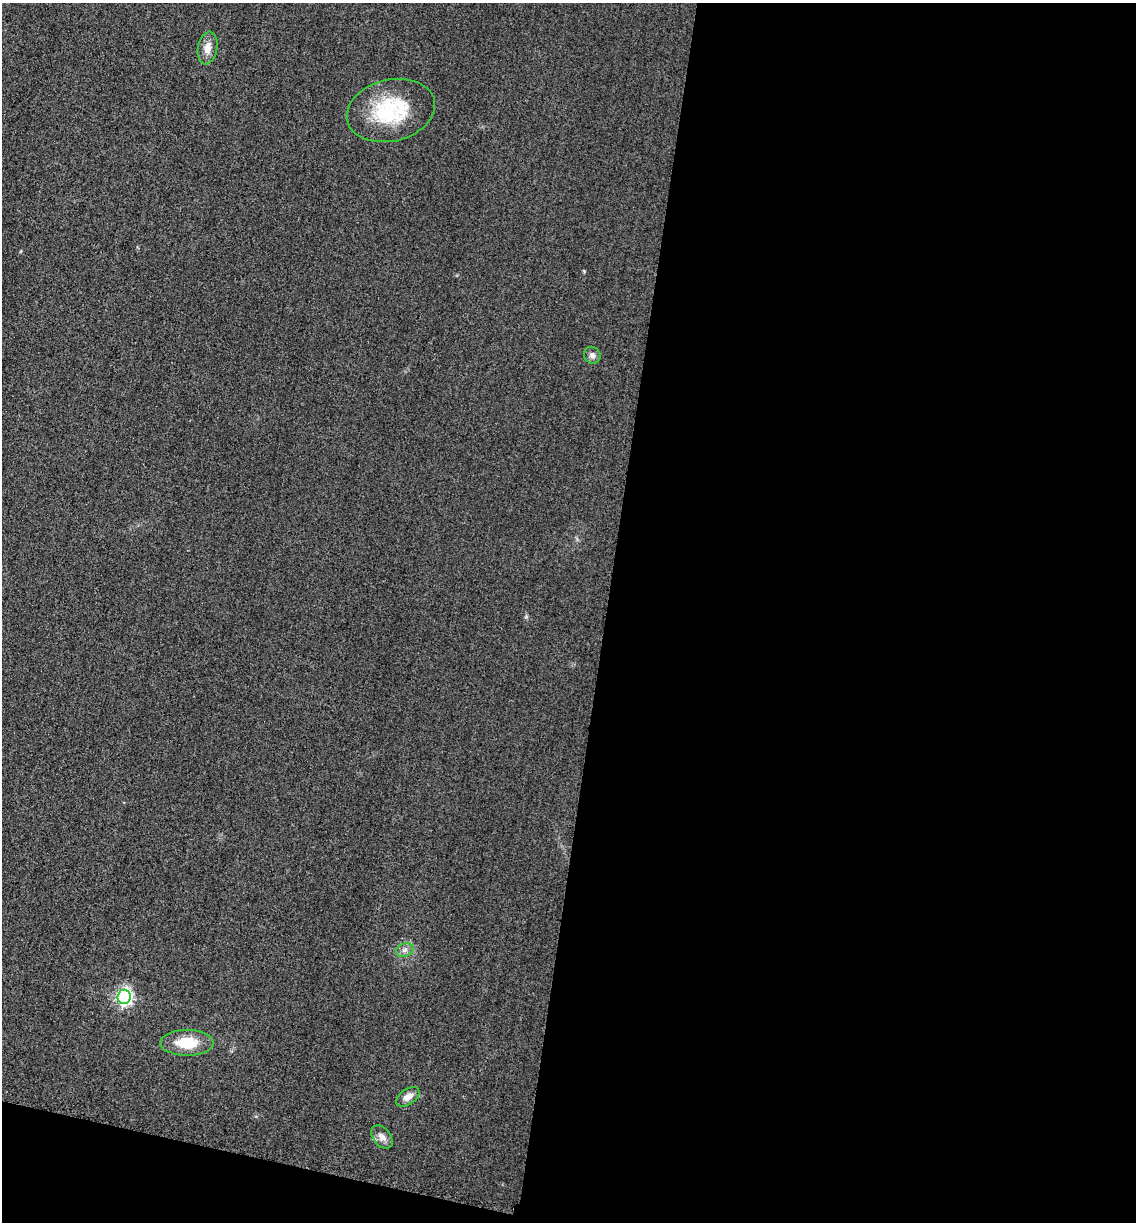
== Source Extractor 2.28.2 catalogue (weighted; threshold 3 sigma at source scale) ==
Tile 16 of 4 x 4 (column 4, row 4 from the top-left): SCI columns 3663-4796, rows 20-1239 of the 4939 x 4919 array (HDU 1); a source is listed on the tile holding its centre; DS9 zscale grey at full resolution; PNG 1138 x 1224 px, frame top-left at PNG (2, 3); each listed source drawn as its Kron ellipse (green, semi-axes under 4 px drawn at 4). Shown black and unused: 49% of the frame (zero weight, under 3 of 4 exposures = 3% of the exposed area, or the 3 px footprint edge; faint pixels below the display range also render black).
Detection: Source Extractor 2.28.2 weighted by HDU 2 'WHT'; one run over the whole footprint, this tile lists its part. Background 0.0863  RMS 0.018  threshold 0.0816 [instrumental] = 3 sigma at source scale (4.5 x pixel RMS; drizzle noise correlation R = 1.50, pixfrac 1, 0.05/0.05 arcsec/px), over >= 5 px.
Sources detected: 8; all 8 listed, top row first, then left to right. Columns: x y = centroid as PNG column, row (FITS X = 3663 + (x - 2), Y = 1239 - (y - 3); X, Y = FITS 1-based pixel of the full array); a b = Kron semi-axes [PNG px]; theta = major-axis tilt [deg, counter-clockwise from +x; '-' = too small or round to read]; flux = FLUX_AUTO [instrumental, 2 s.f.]
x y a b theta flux
208 48 16 9 81 17
391 110 45 31 14 130
592 355 8 8 - 7
405 950 9 6 16 7.4
124 997 7 6 - 520
187 1043 26 13 0 57
408 1097 13 7 35 13
382 1137 13 8 -52 13